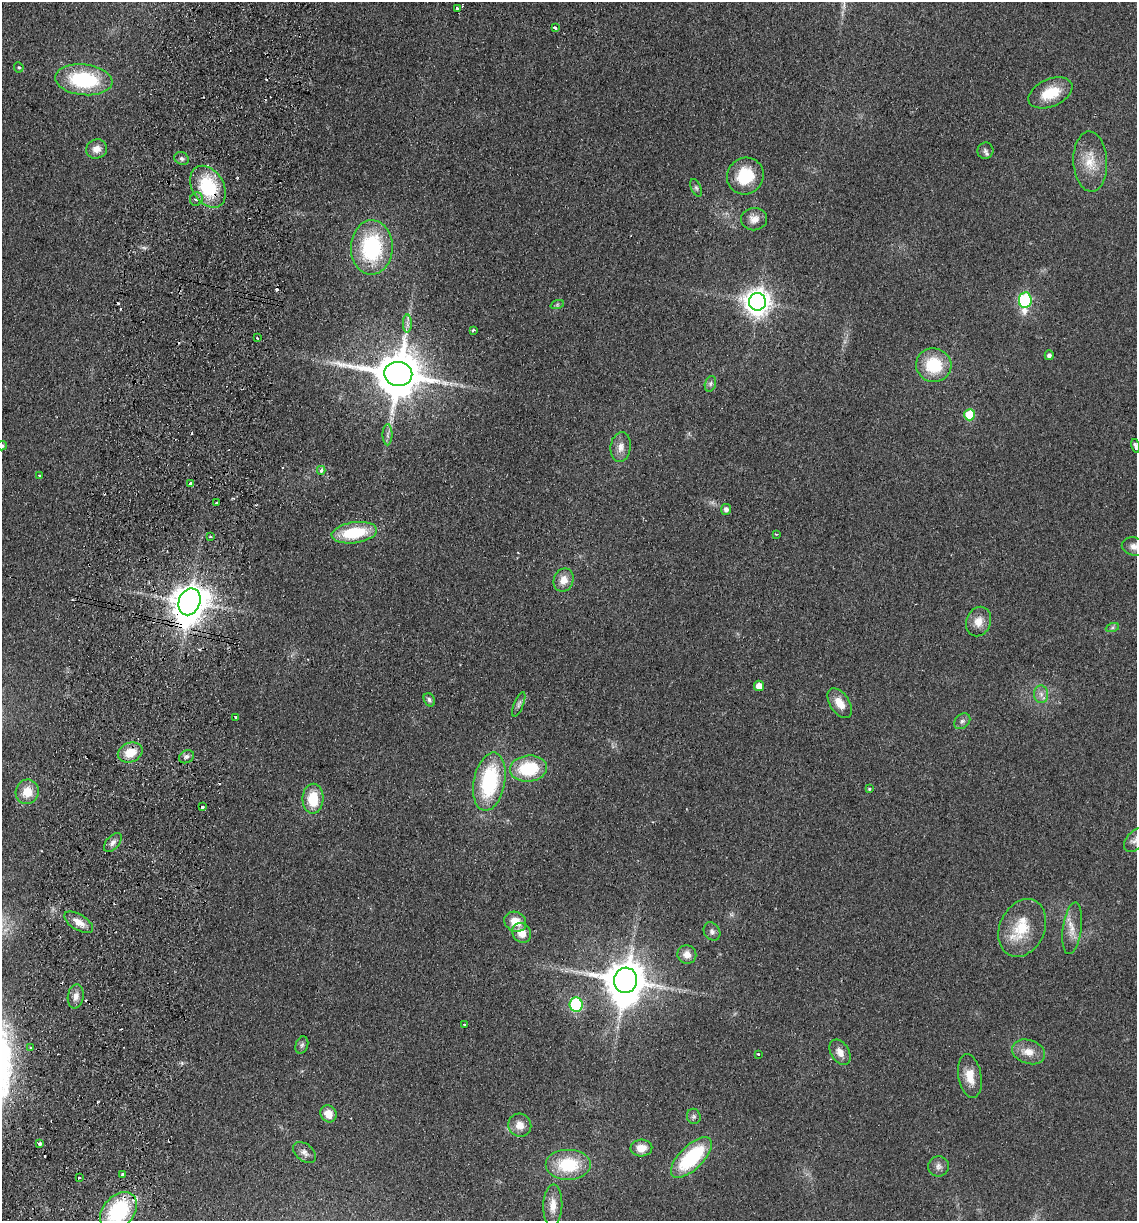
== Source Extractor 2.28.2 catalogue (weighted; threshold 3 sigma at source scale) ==
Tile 7 of 4 x 4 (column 3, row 2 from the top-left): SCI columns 2447-3581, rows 2451-3669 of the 5008 x 4901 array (HDU 1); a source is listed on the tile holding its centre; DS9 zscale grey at full resolution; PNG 1139 x 1223 px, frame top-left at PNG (2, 2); each listed source drawn as its Kron ellipse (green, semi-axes under 4 px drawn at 4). Shown black and unused: <1% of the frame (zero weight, under 2 of 3 exposures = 3% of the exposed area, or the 3 px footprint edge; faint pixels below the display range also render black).
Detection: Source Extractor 2.28.2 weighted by HDU 2 'WHT'; one run over the whole footprint, this tile lists its part. Background 0.111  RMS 0.01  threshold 0.0449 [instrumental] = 3 sigma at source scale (4.5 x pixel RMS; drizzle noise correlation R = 1.50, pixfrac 1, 0.05/0.05 arcsec/px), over >= 5 px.
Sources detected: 106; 16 cosmic-ray / hot-pixel residue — neither listed nor drawn; the other 90 listed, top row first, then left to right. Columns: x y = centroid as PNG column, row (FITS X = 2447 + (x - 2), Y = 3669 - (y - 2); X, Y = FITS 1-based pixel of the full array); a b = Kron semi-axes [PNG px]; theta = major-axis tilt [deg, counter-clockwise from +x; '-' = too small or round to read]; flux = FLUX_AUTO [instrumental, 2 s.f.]
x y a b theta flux
457 9 3 3 - 3.2
555 28 4 3 - 2.9
19 67 5 5 - 1.6
84 80 29 15 -6 79
1050 93 23 13 23 28
97 149 10 9 - 8.8
985 151 8 8 - 3.5
182 159 7 6 - 2.7
1090 162 30 17 -87 24
745 176 19 17 48 37
208 187 22 16 -58 63
696 188 9 5 -65 2.3
196 199 7 6 - 4.4
754 219 13 11 8 8.6
372 247 27 21 89 94
1025 300 8 6 83 140
757 302 9 8 - 1100
557 305 7 4 19 1.5
407 324 9 4 89 3.2
473 330 3 3 - 2.2
257 338 3 2 - 2
1049 355 5 4 - 3.6
934 365 18 16 -12 42
398 374 14 12 -8 5000
710 384 8 5 72 2.5
970 415 6 5 - 42
387 435 10 5 90 3.3
2 446 5 4 - 1.9
1135 446 7 3 -76 4.7
621 447 15 10 82 8.4
321 470 4 4 - 4.7
39 476 3 3 - 1.1
191 484 3 3 - 26
216 502 3 2 - 0.96
726 509 5 5 - 4.2
354 533 23 10 8 49
776 534 3 3 - 1.2
210 537 3 2 - 2.2
1134 546 12 9 -12 6.2
563 580 12 9 69 11
189 602 14 10 68 2000
978 622 15 12 69 11
1112 628 7 4 19 1.7
759 686 5 5 - 8.9
1041 694 9 7 -88 4.6
429 700 7 5 -63 2.3
840 703 16 9 -56 13
519 704 13 5 68 3.1
235 717 3 3 - 11
962 721 9 6 44 3.2
130 753 13 9 22 18
186 757 8 6 30 2.8
528 769 18 13 6 50
489 782 29 15 79 90
869 789 4 4 - 1.2
27 792 12 11 - 16
313 799 15 10 89 28
202 807 3 3 - 4.7
1135 840 14 9 49 5.8
113 843 11 6 49 4.3
79 922 16 8 -32 9.7
515 922 11 9 -28 16
1022 928 30 22 65 37
1072 928 26 9 82 12
712 931 10 7 -57 3.7
522 933 10 9 - 13
687 954 9 9 - 7.8
625 980 12 11 - 3400
76 996 12 8 81 6.2
576 1004 7 6 - 87
464 1024 3 2 - 0.99
302 1045 9 6 70 2.6
31 1048 3 3 - 2.3
840 1052 14 9 -58 8.3
1029 1052 17 12 -17 12
758 1054 3 2 - 1.8
970 1076 22 11 -80 17
328 1114 9 8 - 11
694 1116 8 7 - 2.7
520 1125 12 11 - 10
40 1144 4 3 - 2.2
641 1148 11 8 4 12
304 1152 13 8 -40 5.2
691 1158 26 12 44 79
568 1165 23 15 0 47
938 1166 10 10 - 5.1
123 1174 3 3 - 3
79 1178 3 3 - 7.2
553 1205 21 9 88 12
119 1211 22 15 48 83
Overlapping masked pixels (flux is a lower limit): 4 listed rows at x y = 208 187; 189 602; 76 996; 119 1211
Isophote crosses this tile's border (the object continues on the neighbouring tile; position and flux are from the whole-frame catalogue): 5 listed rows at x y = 2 446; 1135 446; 1134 546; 1135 840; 119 1211